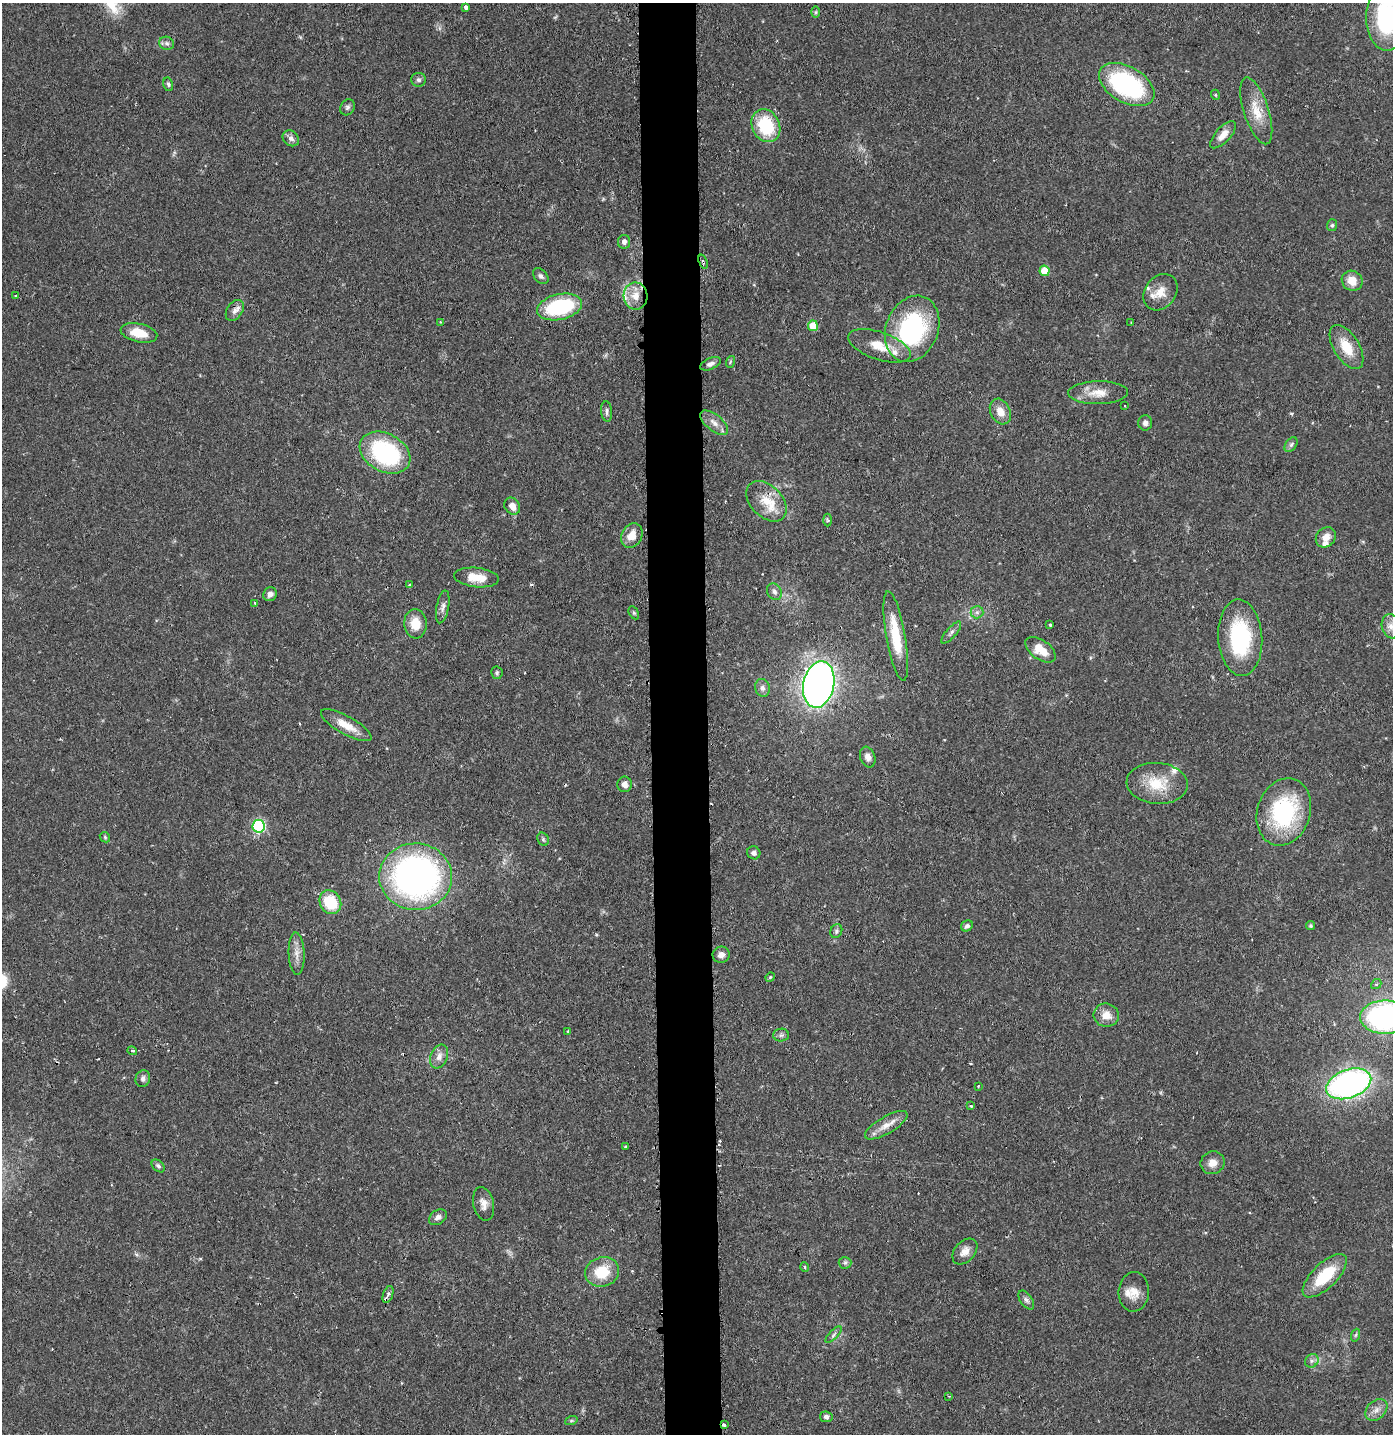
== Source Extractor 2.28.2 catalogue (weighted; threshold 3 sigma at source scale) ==
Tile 5 of 3 x 3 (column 2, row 2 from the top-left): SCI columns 1470-2860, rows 1441-2872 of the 4332 x 4304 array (HDU 1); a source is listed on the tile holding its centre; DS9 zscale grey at full resolution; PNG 1395 x 1436 px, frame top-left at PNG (2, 3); each listed source drawn as its Kron ellipse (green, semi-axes under 4 px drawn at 4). Shown black and unused: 4% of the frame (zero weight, under 2 of 3 exposures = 1% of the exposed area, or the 3 px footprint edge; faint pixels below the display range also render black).
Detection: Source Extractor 2.28.2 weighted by HDU 2 'WHT'; one run over the whole footprint, this tile lists its part. Background 0.131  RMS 0.0054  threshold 0.0245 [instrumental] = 3 sigma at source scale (4.5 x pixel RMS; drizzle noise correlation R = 1.50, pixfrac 1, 0.05/0.05 arcsec/px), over >= 5 px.
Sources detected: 125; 4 cosmic-ray / hot-pixel residue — neither listed nor drawn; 7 inside a brighter listed object's ellipse — not listed separately; the other 114 listed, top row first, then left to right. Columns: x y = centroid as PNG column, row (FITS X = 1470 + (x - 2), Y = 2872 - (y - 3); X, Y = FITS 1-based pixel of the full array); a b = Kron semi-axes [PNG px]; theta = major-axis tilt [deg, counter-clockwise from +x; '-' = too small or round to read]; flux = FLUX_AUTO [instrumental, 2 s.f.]
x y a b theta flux
466 7 4 3 - 2.6
816 12 6 4 89 0.76
1387 17 33 21 -90 62
167 43 7 6 - 1.6
418 80 7 7 - 1.6
168 84 7 4 -79 1
1127 85 30 18 -30 72
1216 95 5 3 - 0.54
347 107 8 7 - 1.6
1256 111 35 12 -72 13
766 126 17 13 -63 32
1223 135 17 7 47 5
291 138 9 7 -41 2.3
1332 225 6 5 - 1
624 242 7 6 - 2.3
703 262 7 3 -71 0.85
1044 271 5 5 - 11
541 276 9 6 -44 1.6
1352 281 11 10 - 7.5
1160 292 19 15 53 8.5
16 295 3 3 - 0.58
636 296 13 12 - 7.8
560 307 23 12 13 48
235 310 11 7 56 2.9
441 322 3 3 - 0.69
1131 323 3 2 - 0.48
813 326 5 5 - 12
912 329 34 26 68 77
139 333 19 9 -12 10
879 346 33 14 -19 13
1347 347 25 12 -58 13
730 362 6 3 72 0.68
710 364 11 5 22 2.1
1098 393 30 11 1 9.1
1125 406 2 2 - 0.58
607 411 10 5 -85 1.6
1000 412 13 10 -63 6.4
714 423 17 8 -39 4.4
1145 423 7 7 - 2
1291 445 8 5 54 1.4
385 453 27 19 -29 65
766 501 24 16 -46 12
512 506 9 7 -57 4.1
827 520 6 4 -88 0.8
632 535 13 10 61 7.5
1326 537 11 9 42 4.9
476 578 22 9 -6 9.8
410 585 4 3 - 0.6
774 592 9 7 -60 2.2
270 594 7 6 - 2.6
255 603 4 3 - 0.66
443 607 16 6 79 2.7
977 612 6 6 - 1.7
634 613 7 4 -60 0.84
415 624 14 11 -86 9.8
1050 625 3 3 - 0.97
1391 626 12 9 -80 4.2
951 633 14 5 48 2
896 636 45 9 -80 21
1240 638 38 22 -87 51
1040 650 17 9 -36 9
497 673 6 5 - 1.1
819 685 23 15 78 310
762 688 9 7 -74 2.3
346 725 28 9 -29 9
868 757 10 7 -70 3.4
1157 783 30 20 -4 19
624 784 8 7 - 2.9
1284 812 34 26 72 58
259 826 6 6 - 72
105 837 6 4 -47 0.77
543 839 7 5 -63 0.99
754 853 7 6 - 2.1
416 877 36 33 -2 210
330 902 12 10 -60 22
967 926 6 5 - 1.4
1311 926 4 4 - 0.89
836 931 7 6 - 1.1
297 954 21 8 -88 4.9
721 955 8 8 - 3.4
770 977 5 4 - 0.9
1376 984 5 4 - 0.91
1106 1015 13 11 -9 6.5
1385 1017 25 16 0 130
568 1031 4 3 - 0.52
781 1035 8 6 2 1.6
132 1051 5 4 - 1.4
439 1056 12 8 69 3.6
143 1079 8 7 - 2
1349 1084 23 14 20 170
978 1086 2 2 - 0.36
971 1106 3 2 - 1.4
886 1125 24 8 30 6.4
625 1147 3 2 - 0.45
1213 1163 12 11 - 4.5
158 1166 7 5 -44 1.3
484 1204 17 10 -77 4.5
438 1217 10 7 36 2.6
965 1251 15 10 47 4.6
845 1263 6 6 - 1.3
805 1267 5 3 - 0.58
602 1272 17 14 16 17
1325 1276 28 12 44 24
1134 1292 20 15 85 7.9
388 1294 9 5 70 1.5
1026 1300 11 6 -56 1.8
834 1335 10 4 46 1.3
1356 1335 6 4 70 0.83
1312 1361 7 6 - 1.7
949 1396 3 2 - 0.63
1376 1410 12 9 43 3.9
826 1417 6 5 - 1.8
571 1421 6 4 19 0.84
724 1425 3 3 - 1.6
Overlapping masked pixels (flux is a lower limit): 2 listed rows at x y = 703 262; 724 1425
Isophote crosses this tile's border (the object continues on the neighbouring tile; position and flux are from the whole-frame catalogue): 2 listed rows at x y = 1387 17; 1385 1017